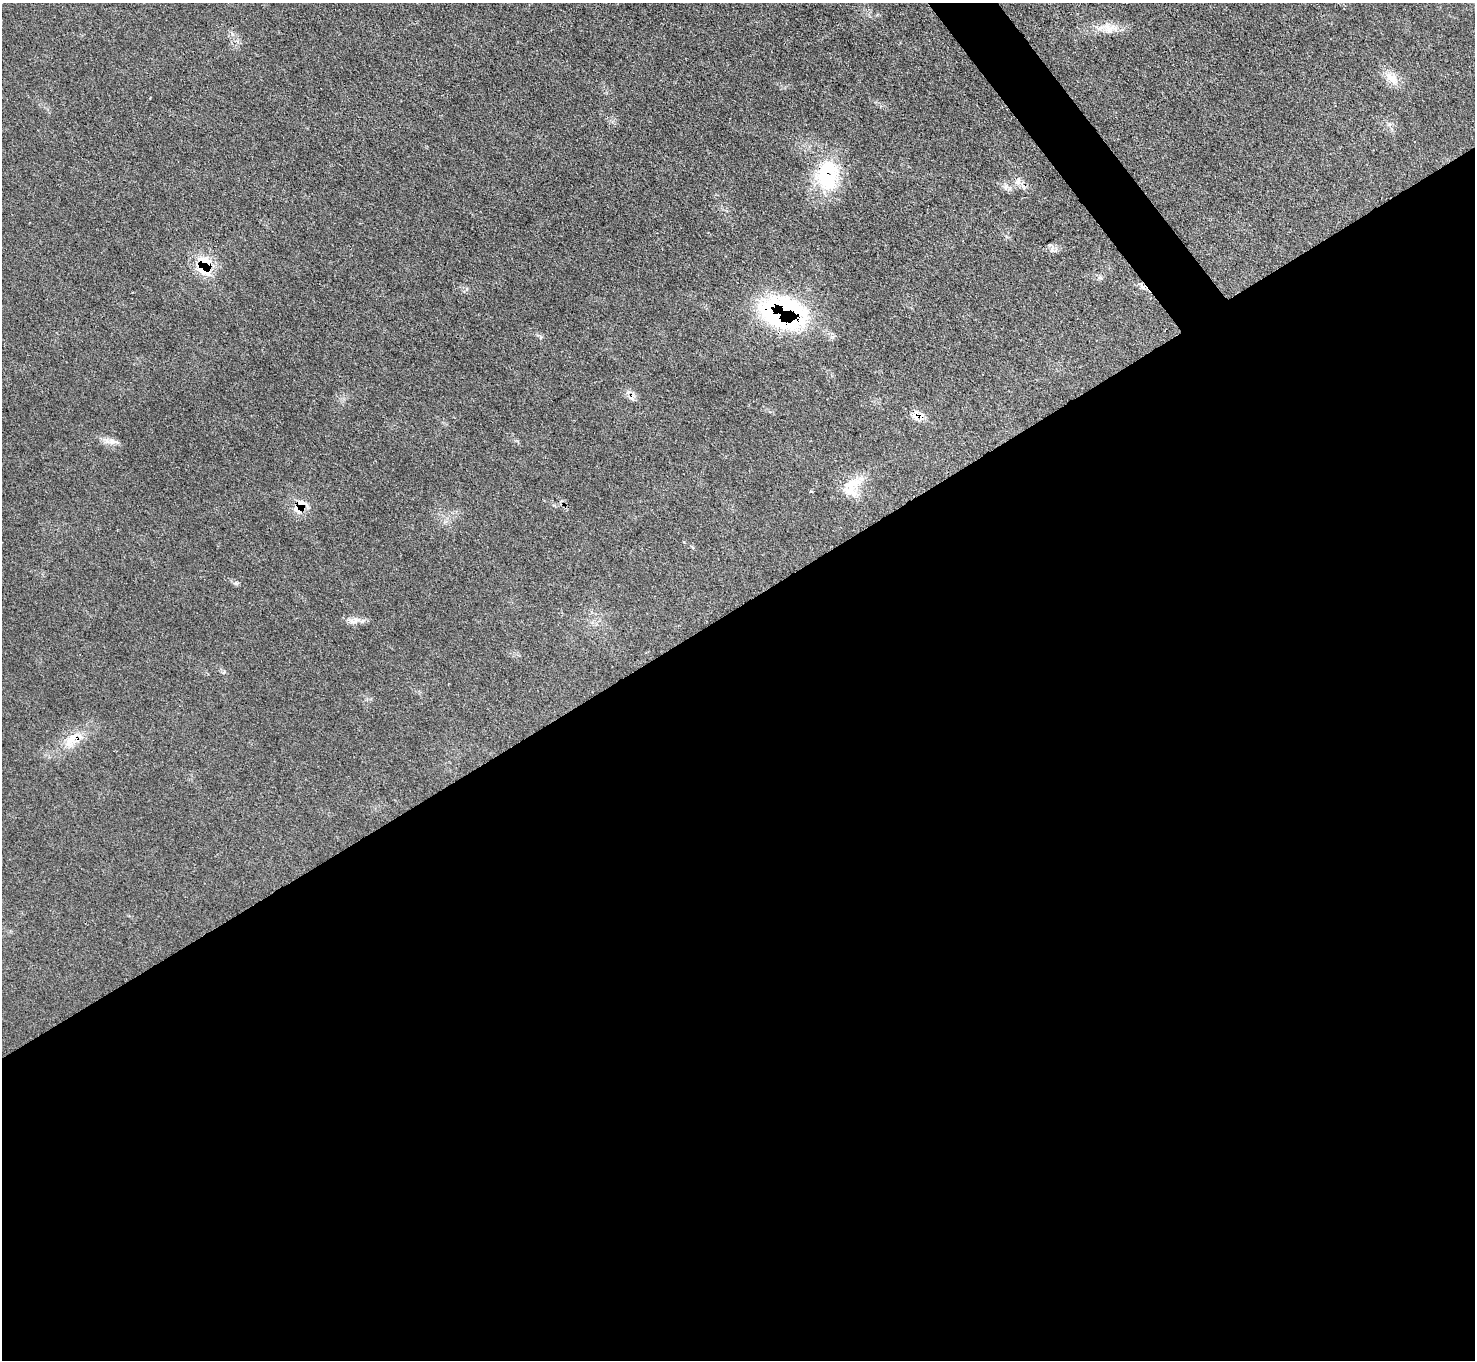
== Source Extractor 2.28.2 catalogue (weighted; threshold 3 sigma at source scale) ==
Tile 15 of 4 x 4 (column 3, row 4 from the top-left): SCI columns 2948-4420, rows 299-1656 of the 5895 x 5889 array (HDU 1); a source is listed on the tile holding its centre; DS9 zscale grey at full resolution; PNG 1477 x 1362 px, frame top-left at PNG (2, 3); no overlay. Shown black and unused: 57% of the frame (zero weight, under 3 of 4 exposures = <1% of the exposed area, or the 3 px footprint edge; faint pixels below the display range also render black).
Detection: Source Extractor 2.28.2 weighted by HDU 2 'WHT'; one run over the whole footprint, this tile lists its part. Background 0.0784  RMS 0.004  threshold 0.0178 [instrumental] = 3 sigma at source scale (4.5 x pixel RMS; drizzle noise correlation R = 1.50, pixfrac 1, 0.05/0.05 arcsec/px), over >= 5 px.
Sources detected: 17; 2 cosmic-ray / hot-pixel residue — not listed; the other 15 listed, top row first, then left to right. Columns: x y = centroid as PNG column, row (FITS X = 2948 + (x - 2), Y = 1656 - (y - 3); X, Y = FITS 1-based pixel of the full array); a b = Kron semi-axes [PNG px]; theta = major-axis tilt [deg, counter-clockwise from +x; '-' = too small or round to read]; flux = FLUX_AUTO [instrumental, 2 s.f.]
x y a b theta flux
1108 29 16 11 -52 4.1
1391 78 21 12 -45 5.3
827 175 42 29 82 28
1018 181 12 7 58 2.1
1006 186 7 6 - 1.3
204 266 30 19 88 14
1143 287 10 6 -45 1.6
782 312 38 25 -13 100
916 414 19 9 -87 3.4
112 441 11 9 -6 2.4
852 487 35 19 51 11
301 504 23 20 -87 7.1
236 583 8 4 0 0.73
354 621 20 8 12 3.1
72 739 30 12 54 8.6
Overlapping masked pixels (flux is a lower limit): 7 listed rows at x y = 827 175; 204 266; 1143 287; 782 312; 916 414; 301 504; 72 739
Unlisted compact peaks at least as high as the median listed source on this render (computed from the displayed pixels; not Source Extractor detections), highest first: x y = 1052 249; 541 337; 1100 278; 232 34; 811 491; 684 542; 1389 124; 224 672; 833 337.